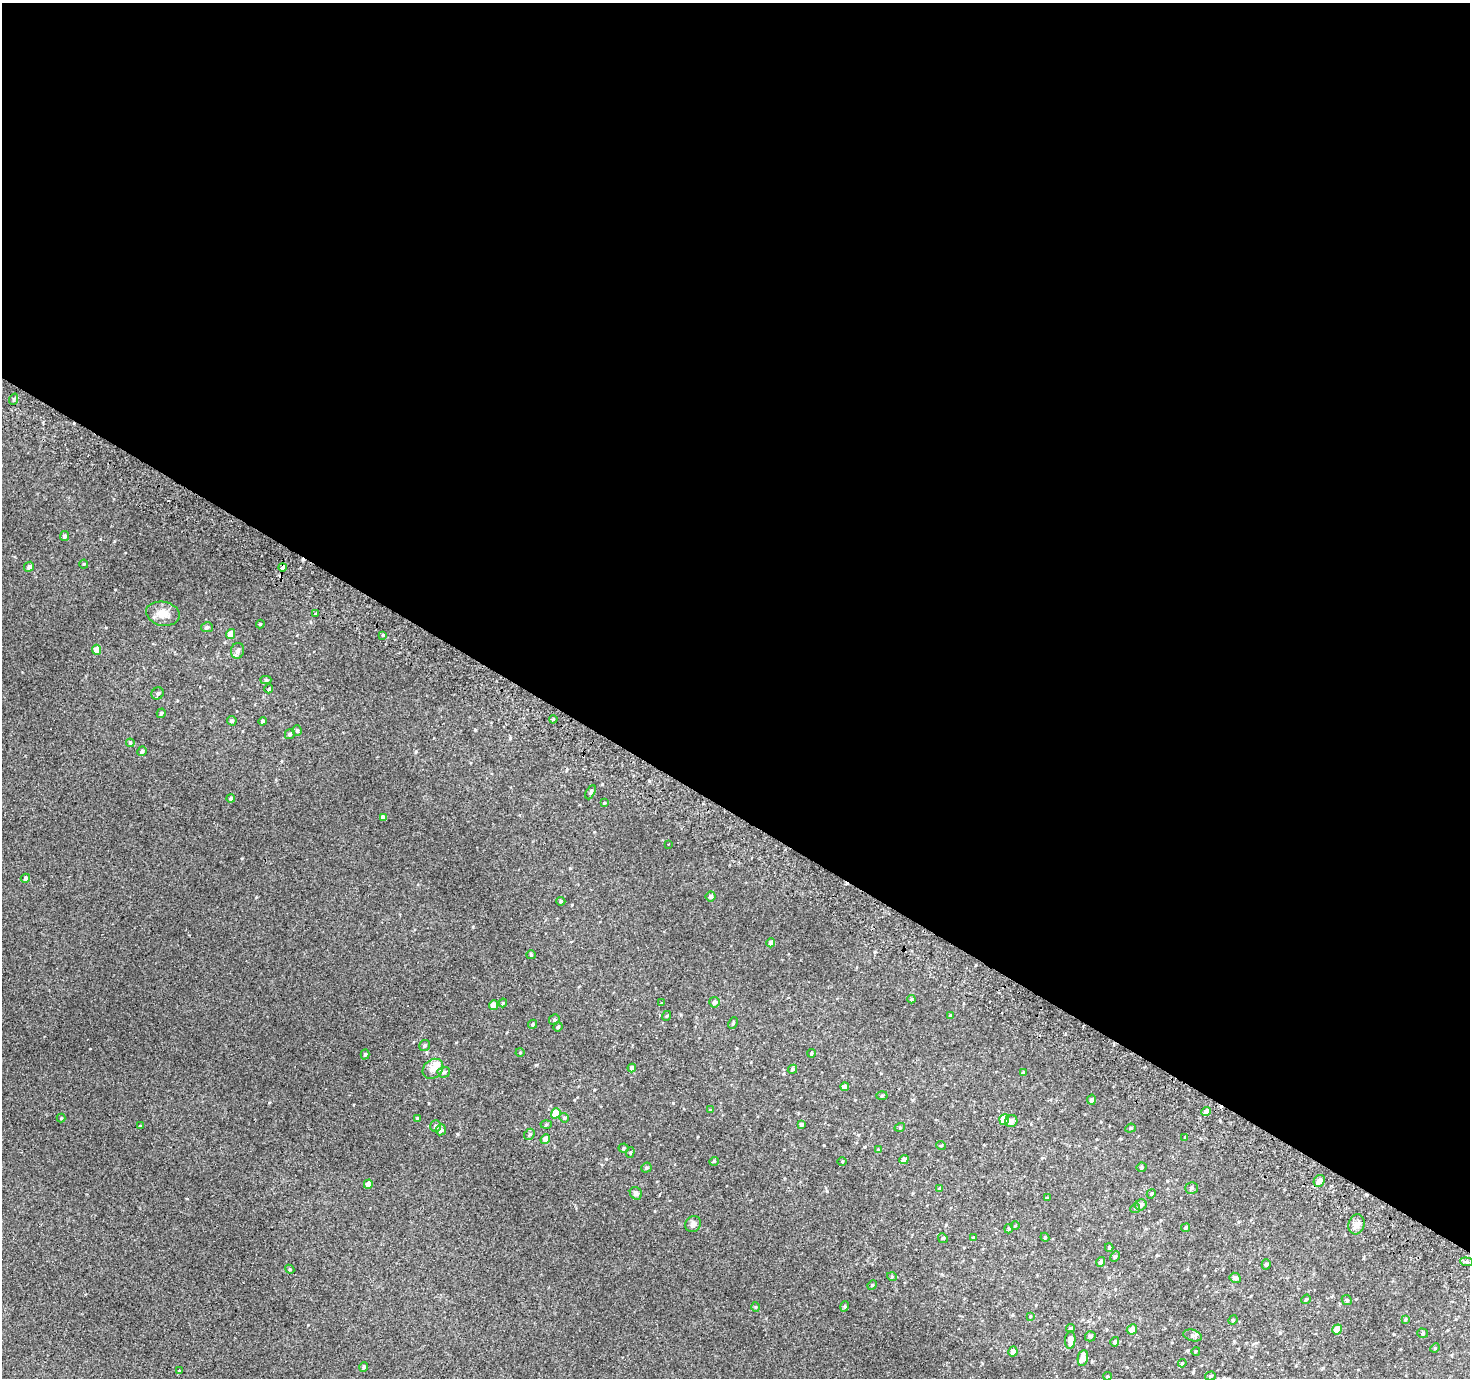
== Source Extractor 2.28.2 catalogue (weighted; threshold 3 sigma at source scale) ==
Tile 3 of 4 x 4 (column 3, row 1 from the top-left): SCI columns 2968-4435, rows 4421-5796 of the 5928 x 6022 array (HDU 1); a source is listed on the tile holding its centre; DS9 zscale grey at full resolution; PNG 1472 x 1380 px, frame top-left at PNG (2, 3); each listed source drawn as its Kron ellipse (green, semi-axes under 4 px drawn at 4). Shown black and unused: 59% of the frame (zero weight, under 2 of 3 exposures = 2% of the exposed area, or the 3 px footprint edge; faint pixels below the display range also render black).
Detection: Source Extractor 2.28.2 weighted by HDU 2 'WHT'; one run over the whole footprint, this tile lists its part. Background 0.0024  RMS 0.0069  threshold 0.0312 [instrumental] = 3 sigma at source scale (4.5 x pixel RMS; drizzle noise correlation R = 1.50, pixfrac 1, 0.0396/0.0396 arcsec/px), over >= 5 px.
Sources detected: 138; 2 cosmic-ray / hot-pixel residue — neither listed nor drawn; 2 inside a brighter listed object's ellipse — not listed separately; the other 134 listed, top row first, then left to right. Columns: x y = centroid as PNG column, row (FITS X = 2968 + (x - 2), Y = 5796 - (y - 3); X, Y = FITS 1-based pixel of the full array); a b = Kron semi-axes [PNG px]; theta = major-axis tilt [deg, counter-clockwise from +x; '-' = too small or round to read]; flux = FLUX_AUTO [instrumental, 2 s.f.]
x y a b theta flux
14 399 6 4 72 1
64 536 5 4 - 1.5
84 564 4 4 - 0.69
29 567 5 4 - 2
282 567 4 3 - 3.2
316 613 3 3 - 3.9
163 614 17 12 -11 7.2
260 624 4 4 - 0.62
207 627 6 5 - 1.4
231 634 5 4 - 7.7
383 635 4 4 - 0.78
97 650 5 4 - 6.7
238 651 8 6 74 2.9
266 680 5 4 - 1.2
269 689 4 3 - 0.72
158 693 6 5 - 1.4
161 713 5 4 - 1.1
553 719 4 3 - 0.64
232 721 5 4 - 1.2
263 721 4 4 - 1.4
297 731 5 4 - 1.5
290 734 5 5 - 1.4
130 743 4 3 - 0.71
142 751 5 4 - 1.5
591 792 8 4 63 1.4
231 798 4 4 - 1.2
604 803 4 3 - 0.56
383 817 4 4 - 2.3
669 844 3 2 - 0.66
25 878 5 4 - 1.6
711 896 5 5 - 1.7
561 901 4 4 - 1
771 943 4 4 - 2.9
531 955 4 4 - 0.69
911 999 4 4 - 0.69
714 1002 5 5 - 1.8
503 1003 4 3 - 0.69
661 1003 4 3 - 0.55
494 1005 5 4 - 4.8
666 1016 5 3 - 0.58
951 1016 4 4 - 0.79
554 1020 5 5 - 1.1
733 1023 6 4 67 0.78
532 1024 5 4 - 0.89
558 1027 4 4 - 1.2
424 1045 5 5 - 1.3
520 1052 4 4 - 0.71
811 1053 4 3 - 0.88
365 1054 5 4 - 1
632 1068 4 4 - 2.6
433 1069 11 9 41 4.7
792 1069 5 4 - 0.99
444 1072 6 5 - 1.5
1023 1072 4 4 - 0.66
845 1087 4 4 - 2.4
882 1095 5 3 - 0.69
1091 1100 5 4 - 2.1
710 1110 4 4 - 0.5
1206 1111 5 4 - 2.2
556 1113 5 4 - 10
61 1118 4 4 - 0.57
417 1118 4 3 - 0.6
564 1118 5 4 - 0.9
1004 1119 5 4 - 11
1011 1121 6 5 - 3.1
546 1124 5 3 - 0.76
801 1124 4 3 - 1.5
140 1126 4 4 - 0.62
436 1126 6 5 - 2.3
900 1127 5 3 - 0.66
1130 1128 5 4 - 0.97
441 1130 5 5 - 2.7
529 1134 6 5 - 1.1
1185 1137 4 3 - 0.47
545 1139 5 4 - 4.2
941 1145 5 3 - 0.57
623 1148 5 4 - 0.81
878 1150 4 4 - 0.56
630 1152 5 4 - 0.77
904 1160 5 4 - 2.7
714 1161 5 4 - 0.72
842 1161 5 3 - 0.61
1141 1167 5 4 - 1
646 1168 5 5 - 1.3
1319 1181 6 5 - 4.5
368 1184 5 4 - 4.8
939 1188 4 4 - 1
1192 1188 6 5 - 1.5
636 1193 6 5 - 1.7
1151 1194 5 4 - 1
1047 1198 3 3 - 0.9
1141 1205 6 5 - 2.2
1135 1208 5 4 - 0.82
693 1224 8 7 - 2.5
1357 1224 10 8 72 3.5
1015 1226 4 3 - 0.57
1186 1228 4 4 - 1.3
1009 1229 5 4 - 0.99
973 1237 4 3 - 0.51
1045 1237 4 4 - 0.68
943 1238 5 4 - 0.99
1109 1247 4 4 - 0.7
1115 1257 5 4 - 1.1
1101 1262 5 4 - 1.3
1467 1262 6 4 -6 1.2
1266 1264 5 4 - 1.2
290 1269 5 4 - 0.69
892 1277 5 3 - 0.62
1235 1278 6 5 - 2
872 1285 5 4 - 0.79
1306 1299 5 4 - 0.83
1347 1300 5 4 - 0.85
845 1306 5 3 - 0.75
755 1307 5 3 - 0.62
1030 1316 4 4 - 0.54
1405 1319 4 3 - 0.66
1233 1320 5 4 - 0.81
1070 1328 4 4 - 1.3
1132 1329 5 5 - 3.8
1337 1329 5 4 - 6.9
1423 1333 5 4 - 0.96
1193 1335 9 5 -16 1.8
1090 1336 5 5 - 1.3
1070 1340 9 5 84 4
1115 1342 5 4 - 1.6
1435 1348 5 4 - 0.67
1196 1351 4 3 - 0.61
1013 1352 5 4 - 3.8
1083 1358 8 5 80 6
1182 1363 4 3 - 0.71
364 1367 5 4 - 1.2
180 1371 4 3 - 4.5
1107 1376 4 4 - 0.72
1210 1376 5 4 - 1.2
Overlapping masked pixels (flux is a lower limit): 1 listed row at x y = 282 567
Unlisted compact peaks at least as high as the median listed source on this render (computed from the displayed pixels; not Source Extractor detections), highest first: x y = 536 1065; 242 858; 473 927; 475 730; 416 751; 673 1103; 827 1191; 457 1134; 606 1159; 510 738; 256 897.